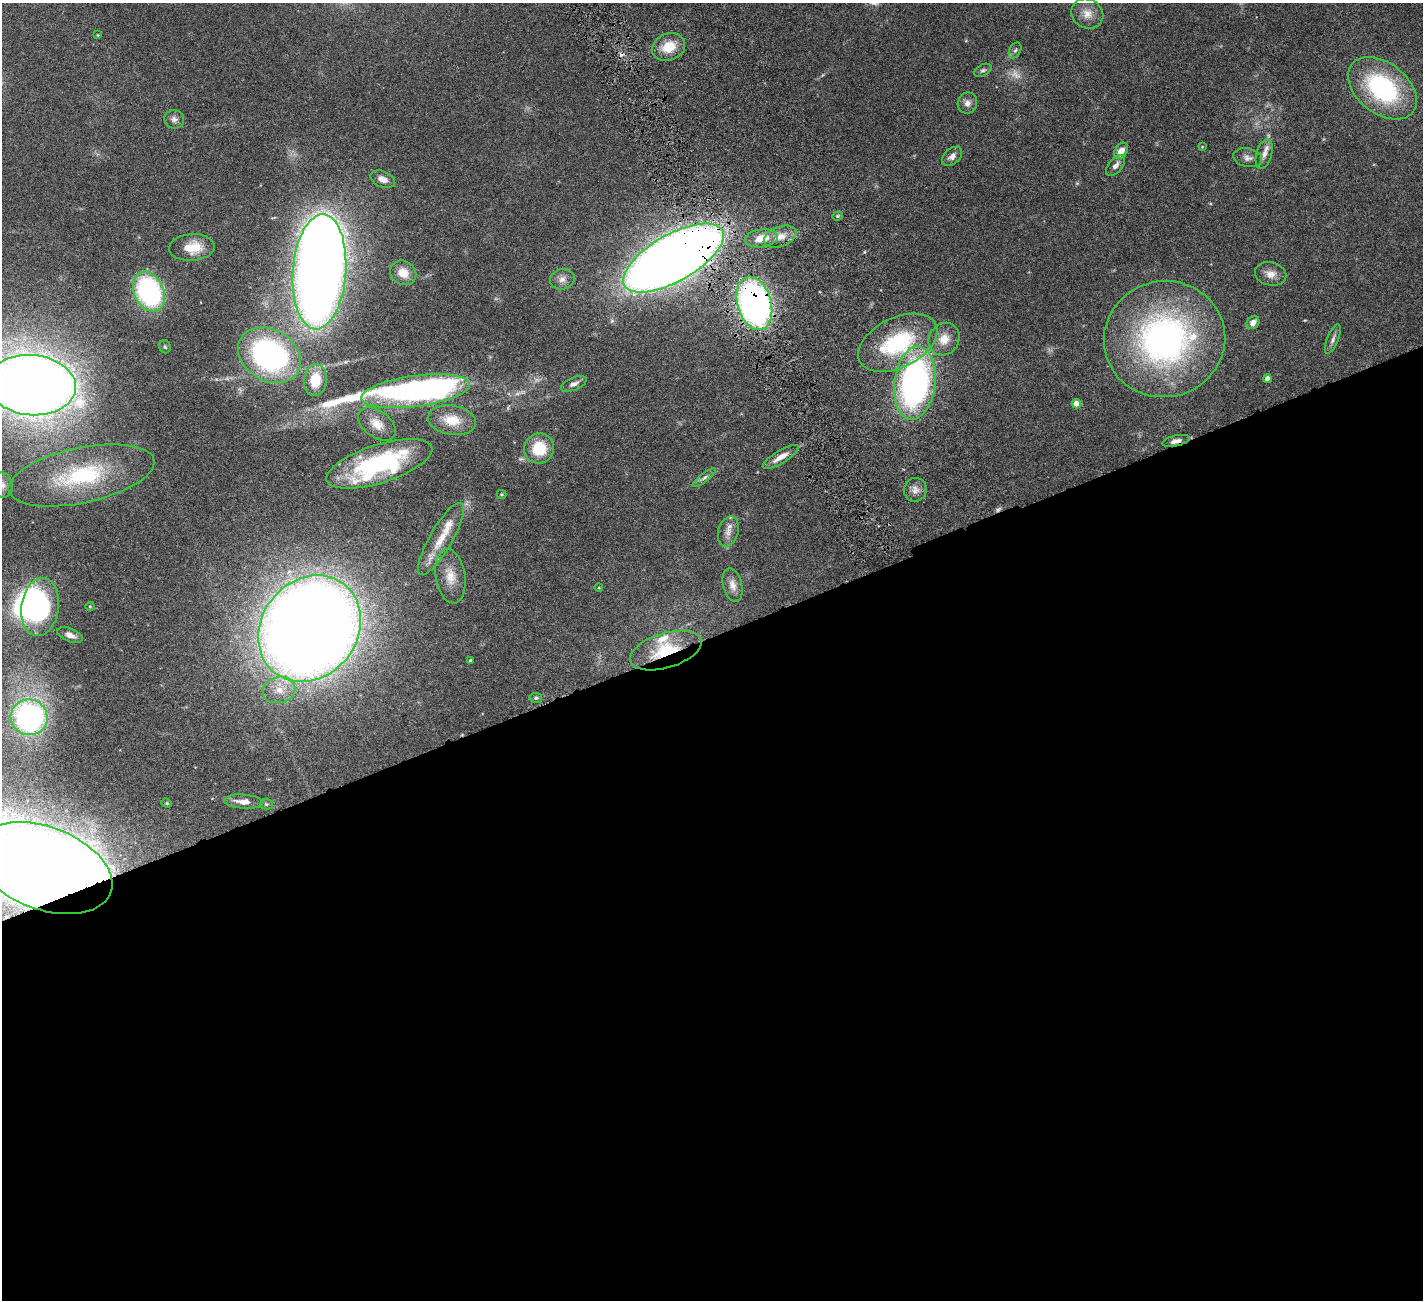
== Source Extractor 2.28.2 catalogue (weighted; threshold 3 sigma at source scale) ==
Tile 15 of 4 x 4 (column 3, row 4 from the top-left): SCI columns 2845-4265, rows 297-1594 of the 5741 x 5679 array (HDU 1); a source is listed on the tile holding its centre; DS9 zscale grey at full resolution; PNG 1425 x 1302 px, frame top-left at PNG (2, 3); each listed source drawn as its Kron ellipse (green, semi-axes under 4 px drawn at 4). Shown black and unused: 51% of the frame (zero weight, under 4 of 8 exposures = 2% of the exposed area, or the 3 px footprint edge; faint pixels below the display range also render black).
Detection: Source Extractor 2.28.2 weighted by HDU 2 'WHT'; one run over the whole footprint, this tile lists its part. Background 0.0766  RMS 0.0028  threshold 0.0113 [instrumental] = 3 sigma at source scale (4.09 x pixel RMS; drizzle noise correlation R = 1.36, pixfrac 0.8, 0.05/0.05 arcsec/px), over >= 5 px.
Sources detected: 81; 1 too faint to see at this stretch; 3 inside a brighter object's white glare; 2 cosmic-ray / hot-pixel residue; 1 long thin detection or spike segment (spike, bleed or trail) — neither listed nor drawn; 5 inside a brighter listed object's ellipse — not listed separately; the other 69 listed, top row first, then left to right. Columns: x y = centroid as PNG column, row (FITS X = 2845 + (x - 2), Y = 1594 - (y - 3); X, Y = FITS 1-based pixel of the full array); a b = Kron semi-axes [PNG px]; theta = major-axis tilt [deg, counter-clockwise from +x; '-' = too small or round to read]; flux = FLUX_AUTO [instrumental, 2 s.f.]
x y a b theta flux
1087 14 16 14 -32 3.1
98 35 3 3 - 0.19
669 47 17 13 22 5.3
1015 50 8 5 61 0.64
983 70 9 5 28 0.57
1382 88 39 25 -38 32
967 103 10 9 - 1.4
174 119 10 9 - 1.1
1202 147 3 3 - 0.17
1121 151 9 6 58 2.7
1264 154 15 7 74 1.6
952 156 12 7 42 1.3
1248 158 14 9 -11 1.4
1116 165 12 6 50 1.3
383 179 13 8 -22 1.8
838 216 5 4 - 0.32
780 237 17 10 21 3
761 238 17 9 8 4.5
192 247 23 13 4 5.5
673 258 56 23 30 450
319 272 58 26 86 460
403 273 13 11 -32 3.3
1271 274 16 11 -13 2.3
562 279 12 10 13 1.6
149 291 21 15 -65 42
754 303 27 17 -74 110
1253 323 7 6 - 1.7
944 339 17 15 56 3.8
1165 339 61 58 13 82
1333 339 16 5 68 0.98
898 343 42 25 26 23
165 347 6 6 - 0.43
269 355 33 25 -31 54
1267 379 4 4 - 1.9
315 380 16 11 84 5.8
915 383 37 20 83 84
574 384 14 6 23 1.3
31 385 44 30 -5 490
416 391 55 15 8 95
1076 404 4 4 - 4
452 420 24 14 -9 5.3
377 424 21 13 -36 3.7
1176 441 14 5 13 1.4
539 448 15 15 - 7.9
781 457 20 6 31 2.7
379 464 55 19 18 31
81 475 74 27 12 27
704 478 14 4 37 0.87
2 485 12 10 -78 1.8
915 490 12 11 - 1.7
502 494 5 4 - 0.25
728 532 15 10 74 2.1
441 539 41 11 60 6.5
450 576 27 14 -81 4.6
733 585 17 9 -75 2
599 588 4 3 - 0.2
90 606 4 4 - 0.23
40 607 29 18 82 36
310 629 56 48 52 600
70 635 13 6 -22 1.4
666 650 37 17 17 12
470 661 3 3 - 0.37
279 690 16 13 12 3.8
536 698 6 5 - 0.45
29 717 18 17 - 65
243 802 19 7 -4 2.5
167 803 5 4 - 0.33
266 804 6 5 - 0.38
44 868 72 41 -20 640
Overlapping masked pixels (flux is a lower limit): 5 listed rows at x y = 673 258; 754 303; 1176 441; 666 650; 44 868
Isophote crosses this tile's border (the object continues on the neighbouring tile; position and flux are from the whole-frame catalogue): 3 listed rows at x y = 31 385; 2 485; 44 868